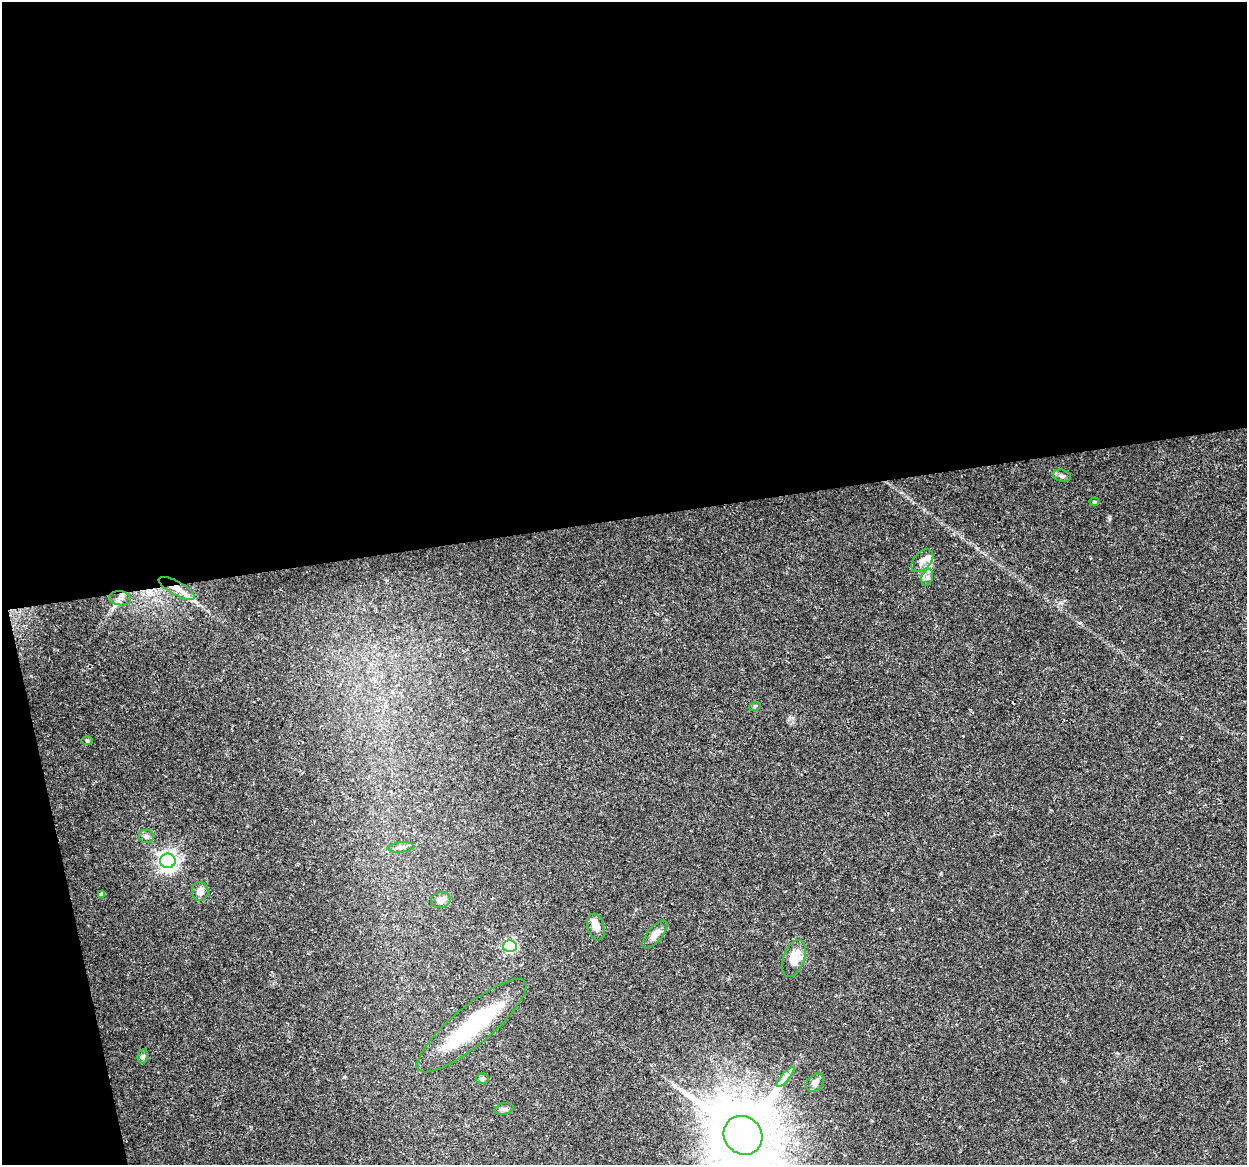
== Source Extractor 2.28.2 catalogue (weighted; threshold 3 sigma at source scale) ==
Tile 1 of 4 x 4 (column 1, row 1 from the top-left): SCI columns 1-1245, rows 3521-4683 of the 4981 x 4766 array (HDU 1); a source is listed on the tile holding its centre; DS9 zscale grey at full resolution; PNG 1249 x 1167 px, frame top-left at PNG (2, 2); each listed source drawn as its Kron ellipse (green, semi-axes under 4 px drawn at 4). Shown black and unused: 47% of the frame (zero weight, under 3 of 5 exposures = <1% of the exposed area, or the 3 px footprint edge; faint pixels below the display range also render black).
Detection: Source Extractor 2.28.2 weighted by HDU 2 'WHT'; one run over the whole footprint, this tile lists its part. Background 0.025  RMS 0.0033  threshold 0.0147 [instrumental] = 3 sigma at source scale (4.5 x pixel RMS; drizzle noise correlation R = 1.50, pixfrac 1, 0.0396/0.0396 arcsec/px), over >= 5 px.
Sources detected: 28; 1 inside a brighter object's white glare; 1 long thin detection or spike segment (spike, bleed or trail) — neither listed nor drawn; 1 inside a brighter listed object's ellipse — not listed separately; the other 25 listed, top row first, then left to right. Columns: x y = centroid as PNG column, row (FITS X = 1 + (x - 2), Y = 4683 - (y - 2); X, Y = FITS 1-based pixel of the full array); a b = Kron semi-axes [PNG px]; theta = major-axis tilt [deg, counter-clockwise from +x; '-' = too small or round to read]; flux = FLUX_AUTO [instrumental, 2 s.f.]
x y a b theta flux
1062 476 9 6 -15 1
1094 502 5 4 - 0.45
922 561 13 8 50 2.1
927 577 9 5 70 1.1
177 588 20 7 -29 3.7
120 598 11 7 -5 1.7
755 706 6 3 18 0.35
87 741 6 4 0 0.4
146 836 7 6 - 1
401 847 13 5 5 1.1
168 861 7 7 - 160
200 891 9 8 - 2.2
102 894 4 4 - 1
441 900 10 7 15 1.9
596 927 13 8 -74 2.9
655 934 17 7 50 3.1
510 946 6 6 - 41
794 958 19 10 70 5.3
472 1026 69 19 40 31
143 1056 7 5 77 0.7
785 1077 13 3 49 1.2
482 1079 6 5 - 0.81
815 1083 10 7 50 2
504 1109 10 5 14 0.93
743 1135 20 18 -44 3000
Overlapping masked pixels (flux is a lower limit): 1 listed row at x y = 177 588
Isophote crosses this tile's border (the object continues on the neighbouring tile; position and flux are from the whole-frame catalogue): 1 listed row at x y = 743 1135
Unlisted compact peaks at least as high as the median listed source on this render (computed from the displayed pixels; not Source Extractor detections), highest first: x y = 1109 519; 1080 623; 344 1077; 892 910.